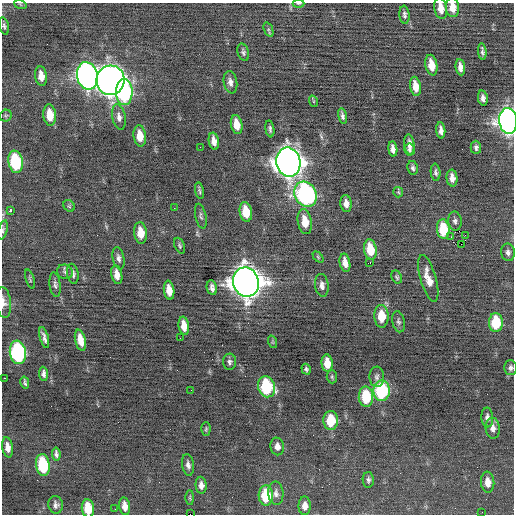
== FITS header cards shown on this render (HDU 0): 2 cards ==
NAXIS1  =                  512 / Axis length
NAXIS2  =                  512 / Axis length

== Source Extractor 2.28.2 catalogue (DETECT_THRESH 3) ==
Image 512 x 512 px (HDU 0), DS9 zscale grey, 1 PNG px = 1 image px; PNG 516 x 516 px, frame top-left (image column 1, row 512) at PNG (2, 3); each listed source drawn as its Kron ellipse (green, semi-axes under 4 px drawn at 4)
Background -0.0558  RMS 0.72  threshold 2.15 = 3 sigma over >= 5 px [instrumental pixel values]
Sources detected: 119; all 119 listed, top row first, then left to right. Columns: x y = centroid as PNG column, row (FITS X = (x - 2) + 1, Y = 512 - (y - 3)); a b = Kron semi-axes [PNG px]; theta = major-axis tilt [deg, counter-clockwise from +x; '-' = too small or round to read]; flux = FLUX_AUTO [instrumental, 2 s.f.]
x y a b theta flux
299 3 6 3 0 56
20 4 6 4 -19 59
452 7 10 6 -84 540
441 8 11 6 -81 470
404 15 9 5 -84 140
4 26 9 5 -76 120
268 29 7 4 -70 85
482 51 8 3 -84 120
243 52 9 5 -72 130
431 65 10 6 -80 650
460 67 8 4 -82 290
41 76 10 6 -82 470
87 76 14 10 -78 24000
110 80 15 14 - 48000
230 82 11 6 -79 240
415 86 10 5 -80 580
124 92 13 8 -89 6900
483 98 7 5 -80 200
313 101 6 3 -71 54
50 115 10 6 -84 770
6 116 6 5 - 80
342 116 8 4 -78 140
119 117 13 6 -79 260
508 121 13 9 -85 29000
237 125 10 5 -79 700
270 129 8 4 -81 120
441 130 8 4 -84 230
140 136 10 6 -82 730
214 141 8 5 -80 340
409 144 10 5 -84 300
200 147 2 2 - 52
476 147 6 5 - 140
393 149 7 4 -82 240
409 150 6 5 - 110
16 162 11 7 -80 3400
288 162 15 12 -78 54000
413 168 7 5 -78 130
436 172 9 5 -83 130
452 178 8 5 -84 320
200 191 8 4 -79 97
398 192 5 5 - 66
306 194 13 10 -62 11000
346 203 8 5 -82 300
69 206 6 5 - 76
174 208 2 2 - 75
10 210 4 3 - 840
246 212 10 6 -80 1000
201 216 13 5 -78 130
455 221 9 6 -87 160
305 222 13 7 -81 830
443 229 10 6 -85 1700
3 230 10 4 74 110
141 233 11 6 -83 710
465 235 3 2 - 240
451 237 2 2 - 94
461 244 2 2 - 140
180 246 8 5 -67 88
370 250 10 6 -81 1200
508 252 9 7 -81 180
318 257 6 4 -46 63
118 258 11 5 -78 180
370 262 3 2 - 61
345 263 9 5 -78 410
65 272 8 7 - 130
73 274 10 5 -80 170
117 275 9 5 -79 400
397 277 7 5 -62 82
30 279 10 3 -71 80
428 279 24 7 -74 670
246 282 15 13 -73 71000
55 285 12 5 -83 160
322 285 11 6 -83 230
212 287 7 5 -80 200
169 290 9 5 -82 530
3 302 15 7 -83 300
381 316 11 7 -87 1000
398 322 11 6 -77 140
496 323 9 7 -90 1900
184 326 9 5 -81 590
44 338 11 3 -74 190
180 338 2 2 - 28
80 340 11 5 -77 550
273 342 6 4 -71 52
18 352 12 8 -81 7500
230 362 8 6 -89 140
327 363 8 5 -85 640
510 368 7 6 - 130
306 369 5 4 - 100
43 374 7 4 -85 160
332 377 6 5 - 78
377 377 10 7 -87 160
4 378 2 2 - 240
25 383 6 3 -77 82
266 387 10 8 -71 3400
191 390 2 2 - 50
382 391 10 8 89 4400
366 397 10 7 -88 1900
487 417 10 6 -86 200
331 420 9 7 -88 1500
493 428 10 7 -85 280
206 429 7 4 88 73
277 446 9 6 -80 290
7 447 10 5 -80 360
56 454 7 3 -81 140
43 465 11 7 -80 2800
188 465 11 6 -81 200
368 480 8 5 -89 130
488 482 10 6 -84 440
201 485 8 5 -84 240
276 493 12 7 -85 230
266 495 10 7 -88 2000
190 498 7 4 -90 63
56 505 9 7 -78 180
125 506 9 5 -81 350
305 506 9 6 90 330
88 508 9 6 -84 1100
115 509 2 2 - 44
482 512 2 2 - 26
190 514 2 2 - 880
At the frame edge (FLAGS 8, measured only in part): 10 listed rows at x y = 299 3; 452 7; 441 8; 4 26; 508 121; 3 230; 3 302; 510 368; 88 508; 190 514